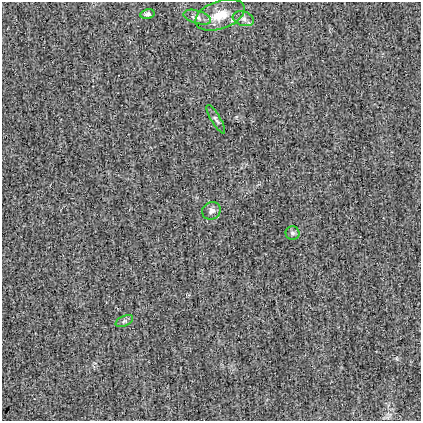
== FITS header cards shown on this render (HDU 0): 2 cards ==
NAXIS1  =                  419
NAXIS2  =                  419

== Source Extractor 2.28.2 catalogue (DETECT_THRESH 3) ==
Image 419 x 419 px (HDU 0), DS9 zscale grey, 1 PNG px = 1 image px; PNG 423 x 423 px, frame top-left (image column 1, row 419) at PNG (2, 2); each listed source drawn as its Kron ellipse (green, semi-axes under 4 px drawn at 4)
Background -7.53e-04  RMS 0.025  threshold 0.0736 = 3 sigma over >= 5 px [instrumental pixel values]
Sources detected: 8; all 8 listed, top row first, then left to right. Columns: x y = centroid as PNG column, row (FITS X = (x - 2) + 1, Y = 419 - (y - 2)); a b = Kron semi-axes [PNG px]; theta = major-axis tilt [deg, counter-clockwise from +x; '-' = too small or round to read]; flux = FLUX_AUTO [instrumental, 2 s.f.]
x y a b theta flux
148 14 7 5 11 4.7
220 15 26 14 19 37
197 17 14 6 -16 7.8
243 19 11 7 -18 7.7
216 119 16 4 -59 5.4
211 211 9 8 - 6.6
292 233 7 7 - 4.2
124 321 9 5 26 4.2